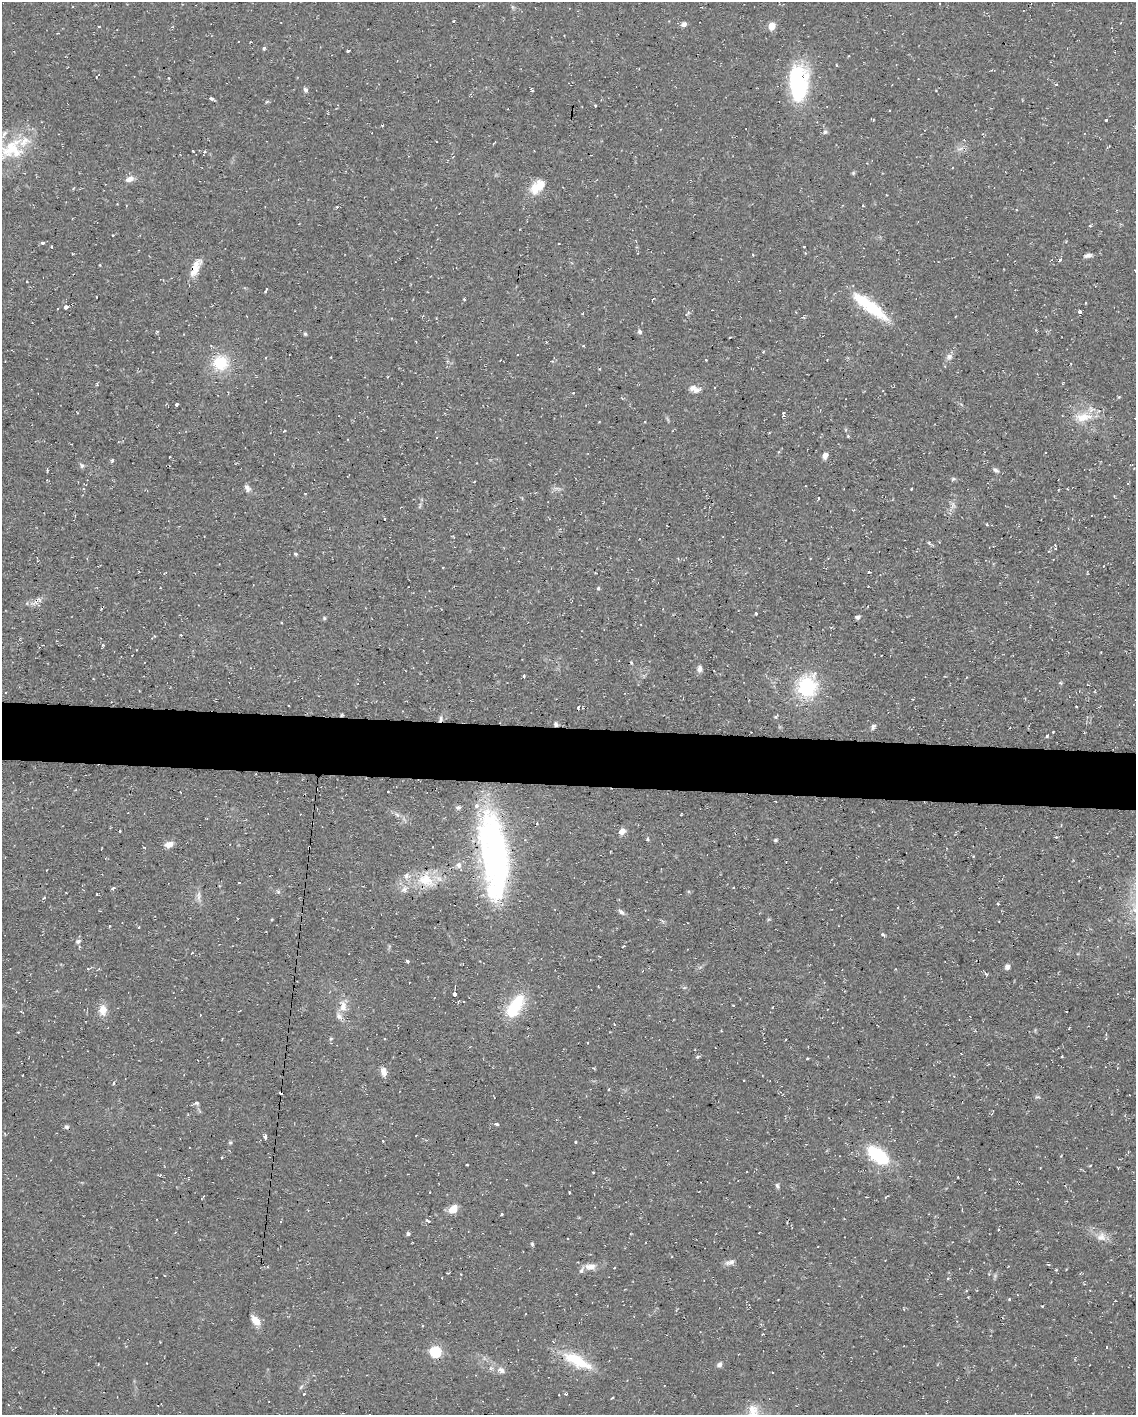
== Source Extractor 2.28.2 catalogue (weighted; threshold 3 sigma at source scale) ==
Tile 6 of 4 x 3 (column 2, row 2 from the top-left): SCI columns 1135-2268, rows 1630-3042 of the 4537 x 4562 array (HDU 1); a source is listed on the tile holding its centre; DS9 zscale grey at full resolution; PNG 1138 x 1417 px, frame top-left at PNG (2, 2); no overlay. Shown black and unused: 4% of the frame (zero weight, under 2 of 3 exposures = <1% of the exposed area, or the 3 px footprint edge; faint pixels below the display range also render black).
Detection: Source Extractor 2.28.2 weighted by HDU 2 'WHT'; one run over the whole footprint, this tile lists its part. Background 0.112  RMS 0.0077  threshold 0.0345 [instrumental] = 3 sigma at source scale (4.5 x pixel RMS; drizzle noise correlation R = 1.50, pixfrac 1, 0.05/0.05 arcsec/px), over >= 5 px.
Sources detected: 206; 1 inside a brighter object's white glare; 15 cosmic-ray / hot-pixel residue — not listed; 8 inside a brighter listed object's ellipse — not listed separately; the other 182 listed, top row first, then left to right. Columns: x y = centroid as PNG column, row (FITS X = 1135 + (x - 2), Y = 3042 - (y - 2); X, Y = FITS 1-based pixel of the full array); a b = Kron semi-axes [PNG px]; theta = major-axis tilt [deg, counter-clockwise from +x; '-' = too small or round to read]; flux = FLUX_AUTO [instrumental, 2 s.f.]
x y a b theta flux
453 21 3 3 - 0.72
684 24 7 6 - 2.8
99 26 3 3 - 1.1
772 26 5 4 - 21
264 49 3 3 - 3.6
348 51 3 3 - 2.3
797 84 43 20 -87 73
1056 84 3 3 - 1.2
305 90 6 5 - 2
211 98 4 3 - 2.5
267 101 6 4 20 0.88
595 106 3 3 - 1.6
1106 120 3 3 - 1.1
382 126 3 2 - 0.59
825 132 7 6 - 1.8
12 149 37 29 19 43
960 149 10 4 13 2.3
193 151 3 2 - 0.84
205 151 7 4 9 1.5
853 173 5 5 - 1
129 179 12 7 19 4.6
537 186 22 13 41 14
337 207 3 3 - 0.96
1090 226 3 3 - 1.5
113 235 3 3 - 0.58
42 243 4 4 - 1.5
559 244 2 2 - 0.62
804 246 3 2 - 0.63
51 247 3 3 - 1.2
72 253 3 2 - 0.8
1087 256 9 5 21 2.7
1060 260 5 4 - 1.1
100 265 4 2 - 0.5
195 268 21 10 65 10
27 282 3 2 - 0.74
266 290 5 2 - 1.1
464 299 3 3 - 1
869 306 47 11 -37 42
66 307 4 3 - 4.6
1080 312 3 3 - 2.9
583 313 3 2 - 0.79
687 313 10 3 41 1.3
157 331 4 4 - 0.85
640 331 7 5 -59 1.9
305 334 5 4 - 1.1
583 346 3 3 - 0.8
763 352 3 3 - 0.7
949 357 9 7 42 3.3
706 360 3 3 - 0.53
220 363 18 17 - 26
696 390 11 8 17 4.4
573 393 4 3 - 0.61
1119 397 4 3 - 0.97
176 405 3 3 - 1.3
783 414 5 3 - 2.2
1083 417 27 12 6 17
1135 418 2 2 - 0.46
284 431 3 2 - 0.67
848 436 4 3 - 0.75
825 455 8 6 61 3.7
169 457 3 2 - 0.84
112 460 5 4 - 1
82 465 7 5 -65 1.7
995 470 7 5 -37 2.1
953 479 5 4 - 1.1
247 488 11 7 -65 3.1
911 489 3 2 - 0.81
305 493 3 2 - 0.62
818 498 3 2 - 0.92
384 519 2 2 - 1
453 536 4 2 - 0.69
929 543 5 4 - 1.3
1055 545 3 2 - 0.73
295 554 5 4 - 0.94
869 572 4 3 - 0.84
598 588 5 4 - 1
756 614 3 3 - 1.3
858 617 6 4 21 2
324 618 5 5 - 1.1
181 635 3 2 - 0.61
103 645 4 3 - 1
631 663 6 3 -81 0.92
699 669 9 6 82 3.1
524 676 4 3 - 1.3
1060 683 5 3 - 0.91
1088 685 3 2 - 0.45
807 687 24 21 -70 50
342 715 4 4 - 0.9
776 717 6 4 40 1.1
441 719 9 5 72 2.4
556 724 6 4 -73 1.7
873 727 7 6 - 2.3
1047 736 4 3 - 0.87
388 791 3 2 - 0.53
458 807 7 5 24 1.8
681 814 3 2 - 0.7
397 815 9 4 -53 2.2
120 831 3 2 - 0.83
622 831 9 6 35 4.7
1056 837 3 2 - 1
647 839 4 4 - 0.92
775 840 5 4 - 1.1
169 844 10 7 15 5.6
973 856 3 3 - 0.6
495 857 81 23 -86 280
459 865 9 7 -89 3.5
426 880 26 16 -24 22
239 883 3 3 - 1.5
113 888 4 3 - 1.8
404 889 9 6 43 3.2
278 892 6 4 -2 1.3
97 894 3 2 - 0.59
199 896 13 6 -90 3.6
44 898 4 3 - 1.2
998 904 3 3 - 0.73
621 912 10 5 -41 2.4
109 926 3 3 - 1.2
139 927 4 2 - 0.61
883 935 5 4 - 1.5
78 941 7 6 - 2
407 961 4 3 - 1.2
1007 967 5 4 - 4.8
88 969 4 4 - 0.95
986 974 5 4 - 0.93
684 988 6 3 19 0.92
454 994 4 3 - 11
733 1005 3 2 - 0.58
343 1006 15 10 86 8.3
516 1006 30 16 54 33
103 1010 11 9 -89 8.7
200 1015 3 2 - 1.5
18 1032 3 3 - 0.53
331 1038 5 3 - 0.83
695 1050 3 2 - 0.47
961 1053 3 2 - 0.5
1062 1056 2 2 - 0.64
697 1057 7 4 30 1.1
807 1059 4 3 - 0.76
383 1072 10 7 -75 5.4
113 1083 3 3 - 3.4
609 1089 3 2 - 0.74
1037 1097 8 4 -8 1.2
197 1103 6 6 - 1.7
497 1124 4 3 - 2.1
66 1127 6 5 - 1.5
265 1137 5 3 - 2.9
230 1142 5 5 - 0.99
575 1142 3 3 - 1.7
878 1155 25 13 -38 48
467 1165 3 2 - 0.69
593 1172 2 2 - 0.83
958 1177 3 2 - 0.61
777 1185 7 5 -72 1.5
430 1192 2 2 - 0.63
569 1192 3 2 - 1.2
453 1209 9 7 44 10
502 1214 3 2 - 1
428 1221 5 3 - 1.6
408 1234 4 4 - 1.6
1101 1237 13 12 - 6.7
532 1244 5 4 - 1
730 1262 13 7 18 3.5
590 1266 14 8 4 6.3
614 1267 3 2 - 0.73
1056 1270 4 3 - 0.68
461 1274 3 2 - 0.53
948 1278 4 3 - 0.69
968 1297 3 2 - 0.64
778 1299 2 2 - 0.72
1009 1299 3 3 - 1.1
256 1321 12 7 -50 8.7
763 1334 3 2 - 0.69
904 1346 3 2 - 0.6
1107 1347 3 3 - 0.77
435 1352 5 5 - 86
576 1359 36 18 -24 28
719 1364 7 6 - 2.4
501 1370 12 8 -25 4.7
304 1394 3 2 - 0.72
565 1394 4 3 - 1.1
612 1398 3 3 - 1
752 1409 14 11 78 7.5
Overlapping masked pixels (flux is a lower limit): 5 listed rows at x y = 195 268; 342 715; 441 719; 556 724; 495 857
Isophote crosses this tile's border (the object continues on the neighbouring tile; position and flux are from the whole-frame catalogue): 2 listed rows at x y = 12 149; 1135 418
Unlisted compact peaks at least as high as the median listed source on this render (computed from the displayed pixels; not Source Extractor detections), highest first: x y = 1042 1306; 1053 732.